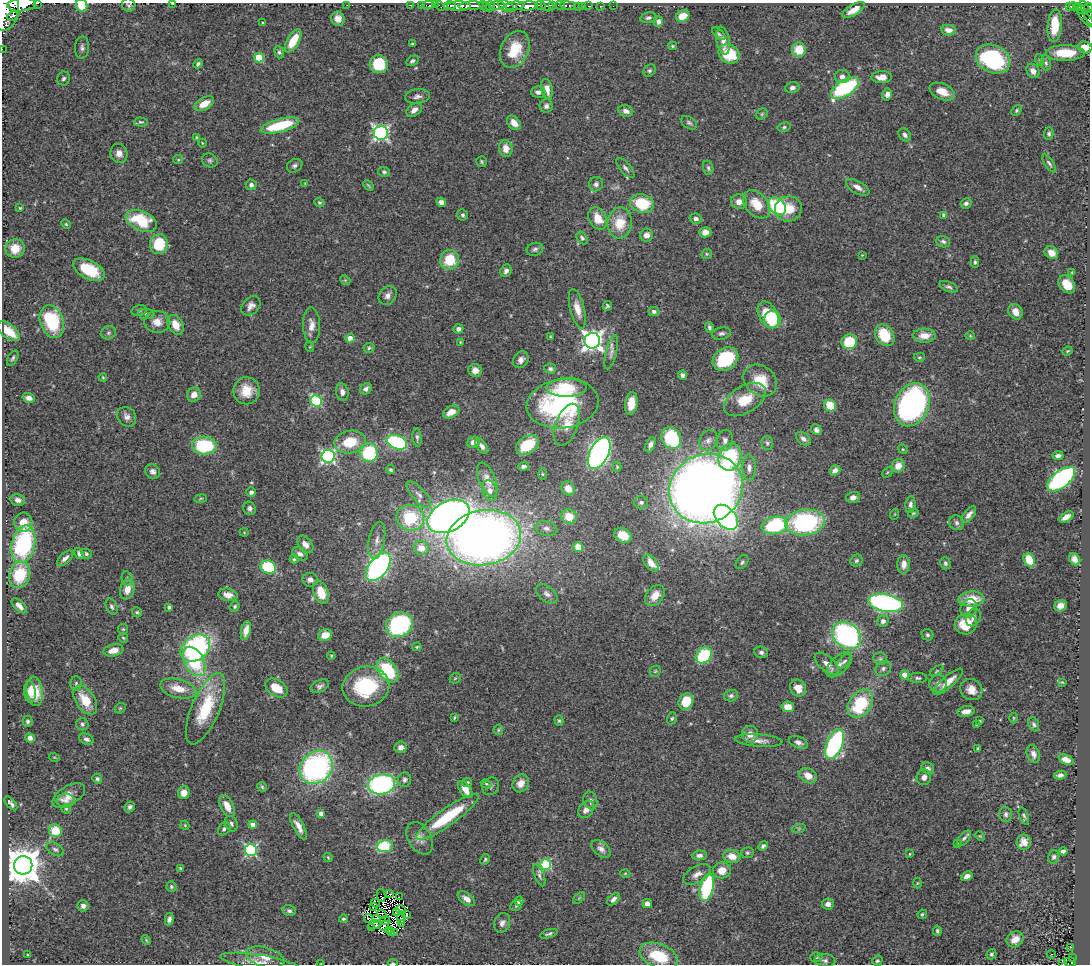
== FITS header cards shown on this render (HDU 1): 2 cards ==
NAXIS1  =                 1088
NAXIS2  =                  962

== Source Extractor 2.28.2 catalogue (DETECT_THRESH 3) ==
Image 1088 x 962 px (HDU 1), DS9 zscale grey, 1 PNG px = 1 image px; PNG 1092 x 966 px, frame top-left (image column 1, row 962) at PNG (2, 3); each listed source drawn as its Kron ellipse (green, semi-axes under 4 px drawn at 4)
Background 0.485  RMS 0.026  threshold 0.0779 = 3 sigma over >= 5 px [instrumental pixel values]
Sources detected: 491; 14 with non-positive FLUX_AUTO (blend fragments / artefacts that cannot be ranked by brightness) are neither listed nor drawn; the other 477 listed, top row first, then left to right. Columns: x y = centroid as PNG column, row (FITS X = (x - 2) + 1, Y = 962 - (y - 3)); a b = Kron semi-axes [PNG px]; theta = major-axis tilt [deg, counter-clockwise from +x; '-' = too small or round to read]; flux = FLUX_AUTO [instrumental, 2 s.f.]
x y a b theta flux
38 3 2 2 - 25
172 3 2 2 - 1.1
22 5 14 6 6 1900
82 5 6 5 - 26
129 5 7 6 - 3.7
347 5 2 2 - 21
411 5 3 2 - 18
422 5 2 2 - 8.3
428 5 5 3 - 21
435 5 2 2 - 13
497 5 7 4 3 430
540 5 5 3 - 290
553 5 3 3 - 270
560 5 5 3 - 190
568 5 8 3 -9 150
440 6 6 2 -45 23
450 6 6 2 -1 77
459 6 11 4 -1 1200
471 6 13 3 3 1200
485 6 7 4 -37 220
490 6 4 4 - 120
506 6 8 5 -24 440
515 6 9 4 6 480
527 6 11 4 5 1600
547 6 6 5 - 700
578 6 3 2 - 20
582 6 2 2 - 9.7
588 6 2 2 - 7.7
600 6 3 2 - 7
613 6 2 2 - 3.2
1074 6 5 3 - 110
1079 6 3 3 - 58
1069 7 4 3 - 83
1089 7 5 2 - 120
1081 9 4 3 - 70
6 10 20 13 79 4500
853 10 13 5 30 16
1087 13 13 4 -66 190
12 16 6 2 25 250
683 16 7 5 27 28
648 18 8 5 12 4.1
1086 18 11 4 -48 180
338 19 7 6 - 12
658 21 6 5 - 6.3
263 23 3 3 - 1.8
1055 26 16 7 85 51
948 30 7 5 -7 12
719 34 8 4 -42 3.1
293 41 13 6 59 48
723 41 14 6 -80 13
413 44 4 3 - 2.4
672 46 5 4 - 2.2
82 47 11 7 89 7
1085 47 7 6 - 20
2 49 2 2 - 8.1
515 49 19 13 65 49
799 50 7 7 - 38
279 52 6 4 -69 3.5
1065 53 19 8 1 52
729 54 11 9 -32 69
259 58 5 5 - 68
993 59 18 13 -26 210
1040 60 6 4 -72 2.3
412 61 7 4 30 4.1
1046 63 7 5 -80 3.9
198 64 5 4 - 4.1
379 64 9 9 - 73
649 71 7 5 44 3.6
1033 71 7 6 - 11
842 77 7 6 - 9.9
882 77 10 6 1 16
64 79 7 6 - 5.3
792 88 7 5 14 5.4
845 88 16 8 34 180
547 89 10 5 -79 14
538 92 7 5 -2 6.5
942 92 13 8 -23 22
887 94 6 5 - 8.5
417 96 12 7 7 8
204 104 10 6 28 23
546 106 6 6 - 5.4
414 110 9 6 40 10
1017 110 6 4 48 3.3
626 111 8 5 -18 8.6
762 114 6 5 - 2.9
141 122 7 4 -2 2.9
514 123 8 5 -48 15
689 123 9 5 -32 4.4
280 125 20 6 15 96
784 127 7 4 11 3.2
381 133 7 7 - 440
1049 134 6 4 86 3.8
905 135 7 5 -48 5.8
196 137 4 3 - 1.9
202 143 4 3 - 1.2
506 148 8 7 - 18
119 153 9 8 - 12
178 160 5 4 - 2
210 160 8 6 -28 4.2
481 162 5 5 - 2.9
1049 163 10 4 -57 4.2
295 166 8 6 31 5.1
625 168 12 5 -49 6.1
708 168 7 5 -75 3.8
384 172 6 5 - 3.5
305 183 3 3 - 1.4
596 184 7 7 - 5.8
251 185 5 5 - 4.8
368 185 6 3 -45 2.2
858 187 13 6 -29 12
319 202 5 4 - 2.9
441 202 5 4 - 7.1
739 202 8 7 - 13
966 203 6 5 - 5.4
642 204 12 9 -13 74
756 204 16 11 -48 38
777 206 10 7 -41 160
20 208 3 3 - 2
788 209 13 12 - 37
463 215 5 5 - 4.7
944 215 4 4 - 7.2
598 218 12 8 -62 30
696 219 6 5 - 7.2
141 221 17 9 -23 90
620 223 15 12 86 43
66 224 5 4 - 2.1
705 232 6 5 - 13
647 235 6 6 - 12
582 238 7 5 -54 4.6
943 242 7 5 -20 4.4
159 244 10 9 - 67
15 249 10 9 - 30
535 249 8 6 17 5.3
1051 253 7 6 - 15
707 254 5 5 - 2.4
862 255 4 4 - 1.4
449 260 10 9 - 55
975 262 6 4 -90 3.1
89 270 17 9 -27 63
506 271 6 5 - 7
1072 272 4 3 - 1.9
345 280 6 4 -43 2.1
1067 284 10 7 -52 26
949 287 9 5 -22 4.9
388 296 10 8 50 9.1
251 306 11 8 46 10
607 306 5 3 - 2.7
577 309 20 7 -76 20
139 311 7 5 16 3.7
654 312 5 4 - 5.3
1015 312 8 6 -62 15
146 314 8 5 -8 4.5
768 315 14 9 -61 62
772 319 9 8 - 84
52 321 17 11 -71 110
157 322 13 11 -5 19
176 325 10 7 -61 23
311 325 18 8 -88 15
709 328 5 4 - 3.9
458 329 5 4 - 6.5
9 331 13 7 -38 32
109 333 7 6 - 4.8
721 333 9 6 11 5.3
885 335 11 9 -56 56
924 335 11 7 2 21
970 336 4 4 - 1.9
551 337 4 3 - 2
350 338 4 4 - 19
592 341 8 8 - 900
460 342 3 2 - 1.4
849 342 8 7 - 75
310 347 5 3 - 1.8
369 348 5 5 - 3.1
1068 351 5 3 - 2.1
611 352 18 5 76 8.4
919 357 6 4 2 2.3
13 358 8 4 61 3.9
725 359 14 11 35 120
521 360 9 7 53 8.9
550 369 6 5 - 3.9
475 370 6 6 - 10
682 375 4 4 - 4.3
103 377 4 3 - 1.7
760 380 18 14 -38 52
567 387 20 9 1 64
366 389 6 5 - 6.6
246 391 13 13 - 32
342 392 9 6 -81 9.3
194 395 7 6 - 14
29 398 6 4 -17 10
745 399 23 13 32 50
316 401 6 5 - 160
631 403 11 6 81 26
563 404 36 24 8 290
830 405 6 5 - 54
912 405 22 17 65 450
451 412 9 5 29 17
127 417 10 9 - 9.2
567 425 22 11 69 29
816 430 6 5 - 6.5
417 437 9 4 -84 3.9
671 438 11 9 -61 120
803 439 8 5 -40 6.5
708 440 11 8 59 8.9
725 440 10 8 76 9.4
350 442 16 11 9 55
397 442 11 6 -20 220
473 442 6 5 - 9
767 443 7 5 -75 3.7
527 445 12 8 33 63
650 445 8 4 67 8
204 446 12 9 -3 130
482 446 9 5 -53 6.7
903 449 5 4 - 1.8
369 453 9 9 - 120
599 453 17 9 64 670
328 456 6 6 - 360
1058 456 5 3 - 4.9
730 457 14 11 70 130
524 466 5 4 - 5
898 466 7 6 - 21
617 467 5 4 - 2.1
749 468 13 6 -89 9.8
391 470 4 4 - 3.2
835 470 6 4 37 7.4
153 471 8 7 - 7
887 472 6 3 45 2.1
542 474 6 4 -89 2.6
1061 479 16 8 38 330
487 480 18 8 -67 16
706 488 37 34 28 2500
568 489 7 6 - 20
490 491 10 7 -73 9
251 492 5 5 - 7.1
419 495 16 6 -48 11
853 497 7 5 15 9
201 499 6 3 9 2
18 500 7 5 -20 9.7
641 502 7 6 - 4.5
910 504 8 5 84 5.8
250 508 7 6 - 6.3
913 513 6 4 21 2.2
895 514 5 3 - 1.4
969 515 10 5 52 8.6
448 516 22 15 28 1300
569 516 8 7 - 31
726 517 14 9 -48 410
1066 517 8 4 30 14
410 518 14 13 - 99
23 522 9 9 - 25
805 522 20 13 7 230
956 523 8 7 - 4.8
775 525 13 8 12 160
546 528 11 7 -13 7.8
244 532 4 4 - 1.8
623 535 9 7 -30 22
484 538 37 27 10 1500
377 540 19 8 79 15
23 544 19 11 76 220
305 544 10 6 -51 11
578 547 5 5 - 30
421 548 7 7 - 25
79 554 6 4 -57 5.2
86 554 5 4 - 3.1
300 554 8 6 -32 6.5
65 558 10 5 43 8.2
294 559 4 3 - 2.7
1075 559 7 5 -55 11
856 560 6 5 - 4
1029 560 7 5 -64 41
742 562 8 5 53 4
651 563 10 6 -51 17
945 563 6 5 - 4.2
904 564 9 6 89 14
268 567 8 6 -21 120
378 567 16 9 53 510
20 575 13 10 74 76
127 578 7 5 -77 3.8
310 580 7 6 - 7.8
127 589 10 7 75 19
321 592 12 7 -71 38
547 594 12 7 -39 8.4
228 595 10 6 -12 12
655 596 12 8 49 22
972 599 13 7 3 39
885 603 18 8 -11 460
19 606 9 5 -45 10
235 606 5 4 - 2.6
1060 606 6 5 - 9.3
112 607 8 5 -65 4.4
169 607 4 3 - 3.7
969 608 9 8 - 14
137 612 5 4 - 2.8
973 618 9 7 64 7.5
883 621 6 5 - 7
966 624 11 10 - 48
400 625 14 12 31 210
123 629 5 5 - 2.3
246 631 10 5 77 13
325 635 7 5 19 19
847 635 15 12 -38 350
927 635 6 5 - 3.8
123 638 5 4 - 2.3
417 647 5 3 - 2.1
195 648 16 12 37 310
114 650 10 6 13 17
761 652 7 5 -14 5.1
704 655 9 7 45 110
331 656 4 3 - 1.9
880 659 7 6 - 4
194 661 16 9 -61 110
844 661 9 5 48 4.5
827 664 14 7 -41 13
839 665 16 8 45 13
883 668 8 7 - 5.6
388 670 13 9 -54 110
655 671 6 5 - 2.4
937 671 7 4 34 2.5
905 675 4 4 - 27
455 678 6 4 42 2.2
918 678 9 5 -1 4.4
948 682 19 6 41 22
1062 682 3 2 - 1.3
76 683 7 5 -89 4
938 684 9 8 - 8.8
320 686 10 6 26 6
366 687 23 20 10 130
276 688 12 8 -33 32
798 688 9 7 -56 21
178 689 18 9 -14 29
971 690 11 10 - 19
35 691 15 8 -81 29
30 692 10 6 -84 14
731 696 7 6 - 4.7
85 700 16 9 -57 40
686 701 8 7 - 49
860 704 15 11 53 100
788 707 6 5 - 20
120 708 6 4 43 2.4
205 709 38 14 67 92
966 711 9 5 11 12
454 717 4 3 - 2
672 718 6 4 72 2.8
1014 718 5 3 - 1.7
28 721 5 5 - 4.1
559 721 5 4 - 3
979 721 3 3 - 2.4
82 724 6 6 - 4.1
1034 724 7 5 -69 4.1
976 725 4 3 - 1.5
498 730 5 4 - 2.6
750 734 8 8 - 15
30 738 5 4 - 8.2
86 739 8 5 -24 5.1
759 741 24 6 -4 14
798 742 10 5 -23 7.7
834 744 16 8 67 340
401 747 6 5 - 9.5
978 749 3 3 - 2.9
1033 754 9 6 -70 9.4
54 757 5 3 - 1.8
1066 760 8 5 -24 11
316 767 18 15 45 390
928 768 7 5 -40 4.9
1060 775 6 4 9 5.9
808 776 9 7 -28 18
924 777 8 7 - 7.9
97 779 5 4 - 4.3
404 780 7 6 - 5.2
467 782 5 4 - 3.2
521 783 9 7 61 14
381 784 14 10 10 340
486 784 5 3 - 2.3
491 786 9 8 - 4.8
262 787 5 4 - 2.3
465 789 9 5 -55 21
184 793 6 6 - 15
69 795 18 9 31 22
590 800 9 6 -68 6.2
65 801 9 7 6 7.5
11 803 8 3 -49 4.9
227 806 12 6 -64 21
130 807 5 5 - 4.6
66 809 4 4 - 2.2
586 809 10 7 53 13
321 814 4 4 - 10
1006 814 7 6 - 5.1
1024 816 9 4 -70 3.7
447 817 37 8 35 110
231 824 8 6 -65 5
185 825 4 3 - 1.7
253 825 4 4 - 16
299 826 15 5 -62 14
799 828 7 4 19 3.1
224 829 7 5 50 4.9
55 831 6 6 - 45
980 836 5 3 - 1.6
420 838 17 11 -59 16
964 838 9 4 48 4
1024 842 7 7 - 15
957 844 4 4 - 1.8
385 846 8 6 8 99
763 846 5 4 - 4.6
55 849 9 6 -30 5
601 849 11 7 -41 8.7
251 850 6 6 - 240
1063 851 4 4 - 5
747 853 6 5 - 3
910 854 4 2 - 1.3
699 855 7 4 4 6.3
732 856 9 6 -14 21
328 857 5 3 - 1.9
1053 857 7 5 74 4.8
485 859 6 3 63 2.5
23 865 9 9 - 4900
545 865 5 5 - 150
181 868 4 2 - 2.3
722 870 9 8 - 22
625 873 5 3 - 1.6
697 874 15 8 29 13
539 875 11 4 -68 5.1
967 876 6 4 29 9.4
917 883 5 3 - 1.6
171 887 5 5 - 2.6
707 888 14 6 76 170
390 894 3 2 - 2
381 896 6 2 -78 1.7
399 897 2 2 - 1.7
579 898 7 4 45 2.1
466 899 10 5 -37 12
613 899 7 4 45 7.4
519 901 4 4 - 11
375 903 4 3 - 5.4
647 904 4 4 - 7.5
828 904 6 5 - 8.6
83 906 6 5 - 6.1
516 906 6 5 - 3
374 907 4 3 - 3.7
401 910 5 2 - 1.4
289 911 7 5 -14 4.3
396 912 2 2 - 1.1
382 914 5 3 - 0.39
922 914 5 4 - 3
407 915 3 2 - 3.4
377 918 3 3 - 0.41
401 918 6 3 -83 1.9
169 919 6 4 77 6.1
343 919 4 4 - 2.8
369 919 4 2 - 6.6
385 920 5 3 - 7.2
502 923 10 7 69 8.3
375 924 7 3 9 0.59
402 924 2 2 - 1.9
384 926 6 3 38 2.1
371 927 3 2 - 7.3
389 930 3 2 - 2.8
937 931 5 4 - 3
395 932 3 2 - 3.6
391 933 3 3 - 1.8
549 934 9 3 17 4.2
1015 939 9 7 40 16
146 940 5 4 - 2
1070 947 2 2 - 1
991 954 5 5 - 3.3
1051 954 4 3 - 1.4
27 955 3 2 - 1.2
659 956 20 12 -22 69
265 957 20 9 -15 25
816 957 6 5 - 3
1072 958 3 2 - 1.4
825 960 10 6 -6 5.6
877 961 5 4 - 2.9
260 962 40 7 -9 20
1070 962 6 4 -18 31
321 963 3 2 - 1.1
393 963 5 3 - 2.7
1063 964 2 2 - 1.8
At the frame edge (FLAGS 8, measured only in part): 14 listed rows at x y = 38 3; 172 3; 22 5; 82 5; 129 5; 1089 7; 6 10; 1085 47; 2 49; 659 956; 1070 962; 321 963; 393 963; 1063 964
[14 non-positive-flux detections neither listed nor drawn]